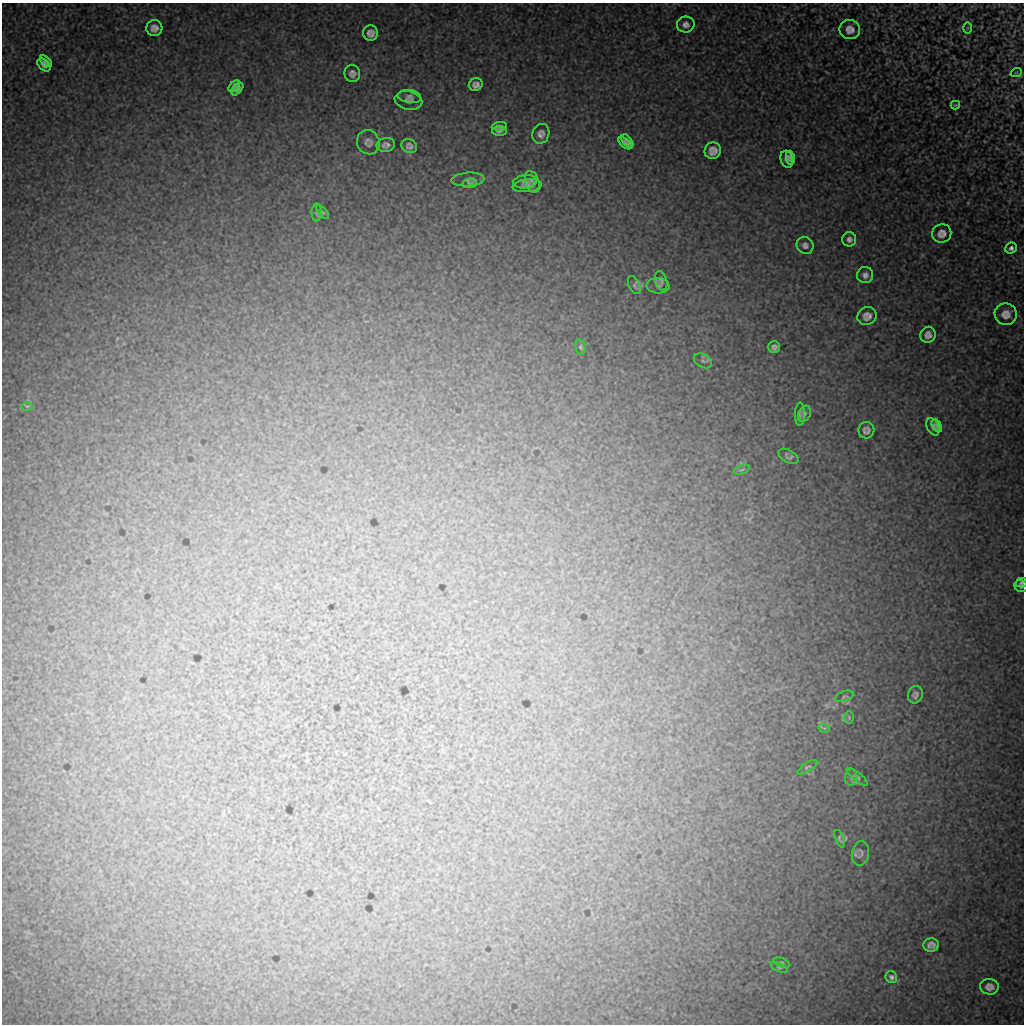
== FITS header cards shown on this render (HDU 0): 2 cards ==
NAXIS1  =                 1022 / length of data axis 1
NAXIS2  =                 1022 / length of data axis 2

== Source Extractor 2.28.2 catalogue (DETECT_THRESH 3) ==
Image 1022 x 1022 px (HDU 0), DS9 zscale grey, 1 PNG px = 1 image px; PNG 1026 x 1026 px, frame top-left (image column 1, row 1022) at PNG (2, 3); each listed source drawn as its Kron ellipse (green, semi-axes under 4 px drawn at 4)
Background 9190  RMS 48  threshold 143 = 3 sigma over >= 5 px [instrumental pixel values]
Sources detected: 71; all 71 listed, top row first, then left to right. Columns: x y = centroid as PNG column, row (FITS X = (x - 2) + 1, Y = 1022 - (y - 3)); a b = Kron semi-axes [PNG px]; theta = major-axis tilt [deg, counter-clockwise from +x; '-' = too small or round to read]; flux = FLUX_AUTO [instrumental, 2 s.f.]
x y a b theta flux
686 24 9 8 - 15000
154 28 8 8 - 20000
968 28 6 3 89 3400
850 29 10 9 - 24000
371 33 7 7 - 18000
46 61 7 4 -43 9600
44 65 8 5 -43 12000
352 73 8 8 - 15000
1016 73 6 3 19 2700
476 85 7 6 - 14000
234 86 7 4 49 9600
237 89 7 4 48 9700
409 96 11 6 -8 12000
408 101 14 9 -11 15000
955 105 5 3 - 3400
499 126 8 4 6 7800
500 131 7 5 0 8000
541 134 10 8 72 15000
627 141 8 4 -50 12000
368 142 12 11 - 19000
625 143 8 4 -40 6800
386 145 9 7 9 15000
409 146 8 7 - 12000
713 151 8 8 - 22000
790 158 7 4 -80 10000
787 159 8 6 -72 12000
468 179 16 7 4 11000
525 182 12 6 7 8800
532 182 11 7 -71 10000
469 184 7 4 8 5400
527 186 14 6 6 15000
317 212 9 5 88 6200
323 212 8 4 -49 5100
942 234 10 9 - 22000
849 239 7 7 - 12000
805 245 9 8 - 13000
1011 248 6 5 - 10000
865 275 8 8 - 14000
661 281 10 6 -73 7500
634 285 10 5 -65 8000
658 286 11 7 -4 11000
1006 314 11 11 - 27000
867 316 10 9 - 21000
928 335 8 7 - 16000
581 347 8 5 -78 6000
774 347 6 5 - 11000
703 361 10 6 -31 9400
27 406 6 4 -1 3900
800 414 11 5 88 8300
804 414 8 6 65 7700
937 426 7 4 -60 8300
933 427 9 6 -63 11000
866 430 8 8 - 14000
788 456 11 6 -30 10000
742 470 8 2 21 3600
1022 583 5 4 - 5900
1021 586 7 6 - 7600
915 695 9 7 69 13000
844 696 9 5 20 6600
849 717 6 5 - 4300
824 728 6 3 -17 2900
807 767 11 4 33 6200
857 777 13 4 -39 6400
851 778 8 6 88 8100
840 839 9 4 -67 6400
861 853 12 8 81 14000
931 945 8 7 - 15000
782 963 8 4 -22 5400
779 967 9 4 -24 5400
891 977 6 5 - 7900
989 987 9 7 -4 17000